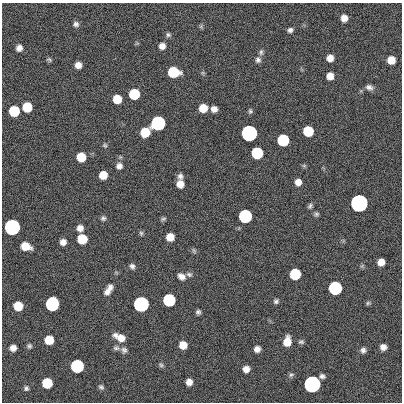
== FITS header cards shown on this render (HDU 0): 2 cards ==
NAXIS1  =                  400
NAXIS2  =                  400

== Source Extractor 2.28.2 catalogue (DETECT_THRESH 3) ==
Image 400 x 400 px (HDU 0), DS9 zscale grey, 1 PNG px = 1 image px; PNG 404 x 404 px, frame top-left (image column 1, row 400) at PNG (2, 3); no overlay
Background 0.554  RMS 34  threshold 101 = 3 sigma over >= 5 px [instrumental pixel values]
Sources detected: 89; all 89 listed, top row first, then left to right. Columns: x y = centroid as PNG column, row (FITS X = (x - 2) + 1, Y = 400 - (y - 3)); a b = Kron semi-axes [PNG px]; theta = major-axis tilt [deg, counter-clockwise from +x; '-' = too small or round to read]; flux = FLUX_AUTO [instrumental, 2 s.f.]
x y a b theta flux
344 18 7 6 - 1.6e+04
76 24 7 6 - 7.0e+03
201 26 7 4 73 3.5e+03
290 30 7 5 21 6.8e+03
168 35 6 6 - 4.7e+03
162 46 7 7 - 1.3e+04
19 48 7 7 - 1.2e+04
261 52 9 5 83 5.9e+03
330 58 6 6 - 1.8e+04
49 60 8 5 -17 4.0e+03
258 60 8 7 - 7.7e+03
391 60 7 6 - 3.1e+04
78 65 6 6 - 1.4e+04
173 72 8 7 - 1.2e+05
330 76 6 6 - 1.9e+04
369 87 10 7 -23 9.0e+03
134 94 7 7 - 1.2e+05
117 99 7 7 - 4.7e+04
27 107 7 7 - 7.3e+04
203 108 7 6 - 3.8e+04
214 109 6 6 - 1.3e+04
14 111 7 7 - 1.2e+05
250 111 7 5 75 4.1e+03
158 123 7 7 - 1.0e+06
308 131 7 7 - 9.1e+04
145 132 8 7 - 5.1e+04
249 133 7 7 - 3.5e+06
283 140 7 7 - 2.1e+05
105 145 6 5 - 3.6e+03
257 153 7 7 - 2.0e+05
81 157 7 7 - 5.7e+04
119 166 8 7 - 1.1e+04
304 166 6 4 0 3.2e+03
103 175 7 6 - 3.4e+04
180 176 8 6 -85 7.8e+03
298 182 7 7 - 1.5e+04
180 184 7 6 - 2.3e+04
359 203 7 7 - 1.1e+07
310 206 8 5 60 4.9e+03
316 214 7 5 10 4.5e+03
245 216 7 7 - 5.4e+05
103 218 6 5 - 5.3e+03
163 219 8 5 11 4.0e+03
12 227 7 7 - 2.9e+06
80 228 7 6 - 1.3e+04
141 233 6 5 - 3.9e+03
170 237 7 6 - 2.8e+04
82 239 7 7 - 7.7e+04
63 242 6 6 - 1.3e+04
25 246 8 6 -19 3.8e+04
194 250 8 5 -63 3.9e+03
381 262 6 6 - 2.1e+04
132 266 7 6 - 6.8e+03
189 274 8 6 -12 5.8e+03
295 274 7 7 - 1.4e+05
181 276 10 7 -36 1.2e+04
110 287 7 7 - 8.8e+03
335 288 7 7 - 5.7e+05
107 292 9 8 - 1.1e+04
169 300 7 7 - 3.1e+05
276 301 6 6 - 5.1e+03
368 303 6 5 - 3.7e+03
52 304 8 7 - 6.1e+05
141 304 7 7 - 2.1e+06
18 306 7 7 - 5.0e+04
198 312 5 5 - 5.4e+03
115 335 8 5 17 5.9e+03
121 338 11 8 -16 2.2e+04
49 340 7 7 - 4.7e+04
287 341 9 6 79 3.3e+04
301 342 7 5 6 4.8e+03
183 345 6 6 - 2.8e+04
29 346 6 6 - 4.7e+03
383 347 6 6 - 1.3e+04
13 348 6 5 - 1.4e+04
116 348 9 6 5 6.3e+03
257 349 6 5 - 1.2e+04
124 350 9 8 - 7.9e+03
363 350 7 7 - 7.9e+03
161 365 7 5 -45 4.6e+03
77 366 7 7 - 5.2e+05
246 369 6 6 - 1.6e+04
291 375 7 5 39 4.9e+03
322 376 5 4 - 6.2e+03
189 382 6 6 - 1.6e+04
47 383 7 7 - 9.8e+04
312 384 7 7 - 5.5e+06
101 387 7 6 - 5.2e+03
26 388 6 6 - 4.9e+03